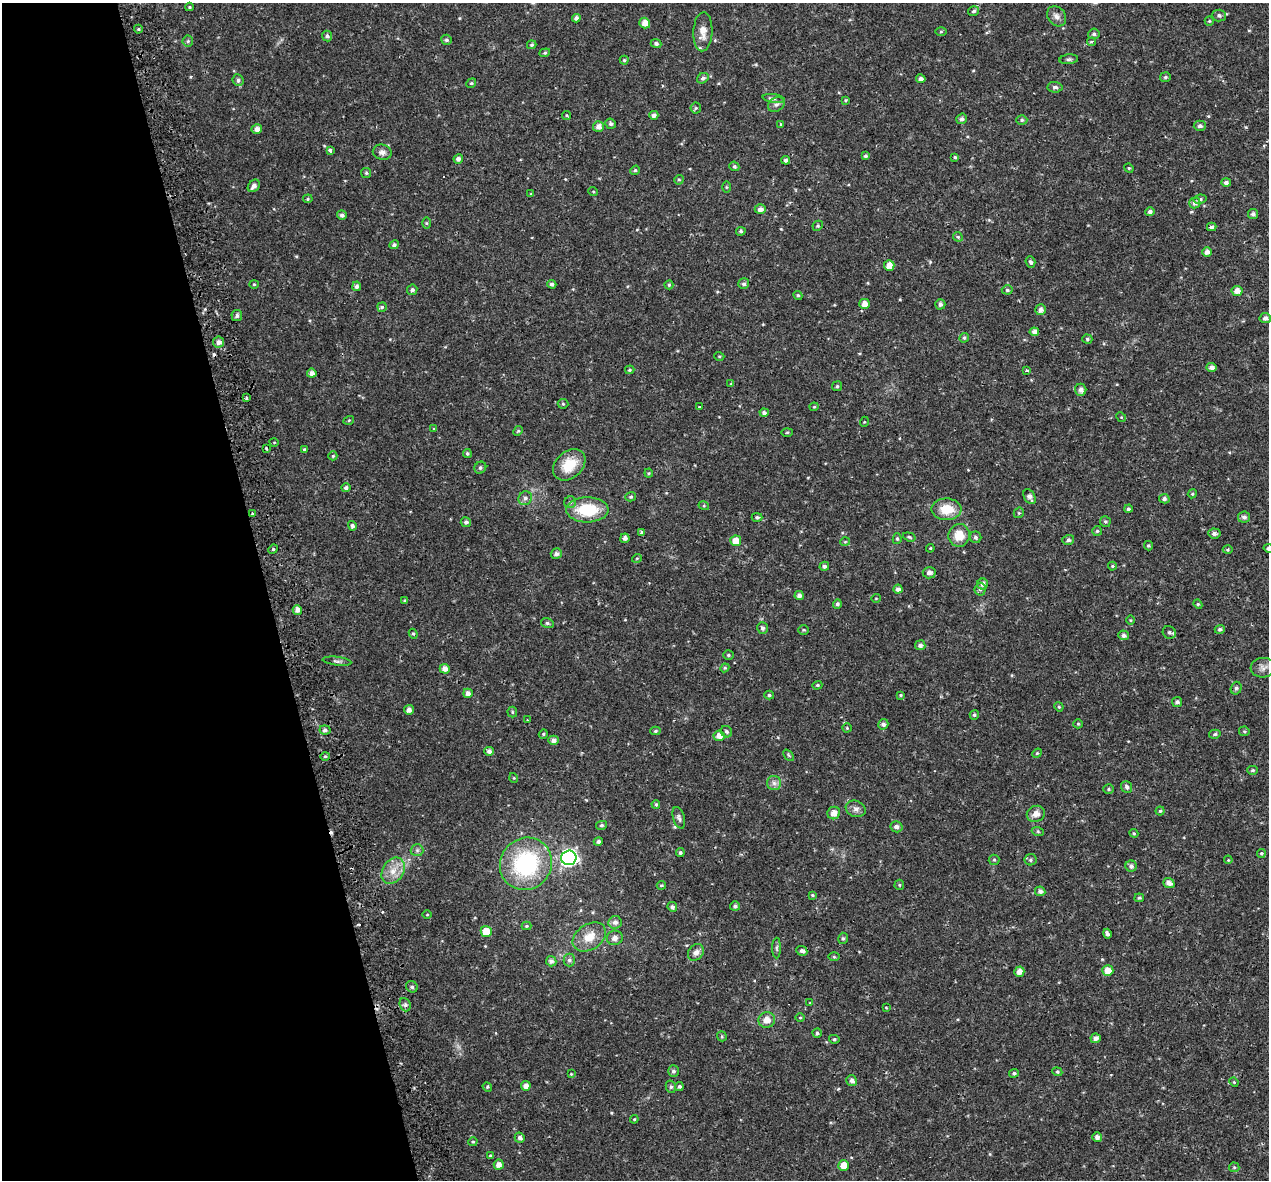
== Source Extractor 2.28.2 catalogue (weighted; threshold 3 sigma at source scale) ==
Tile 5 of 4 x 4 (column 1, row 2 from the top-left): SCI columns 53-1319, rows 2520-3697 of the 5174 x 4987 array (HDU 1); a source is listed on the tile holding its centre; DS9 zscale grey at full resolution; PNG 1271 x 1182 px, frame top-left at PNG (2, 3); each listed source drawn as its Kron ellipse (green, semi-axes under 4 px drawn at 4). Shown black and unused: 21% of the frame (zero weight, under 2 of 3 exposures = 5% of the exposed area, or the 3 px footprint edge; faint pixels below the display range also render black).
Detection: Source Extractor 2.28.2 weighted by HDU 2 'WHT'; one run over the whole footprint, this tile lists its part. Background 0.0266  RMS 0.0031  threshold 0.0138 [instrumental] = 3 sigma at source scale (4.5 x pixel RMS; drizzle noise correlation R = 1.50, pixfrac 1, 0.0396/0.0396 arcsec/px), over >= 5 px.
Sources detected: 286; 3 cosmic-ray / hot-pixel residue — neither listed nor drawn; the other 283 listed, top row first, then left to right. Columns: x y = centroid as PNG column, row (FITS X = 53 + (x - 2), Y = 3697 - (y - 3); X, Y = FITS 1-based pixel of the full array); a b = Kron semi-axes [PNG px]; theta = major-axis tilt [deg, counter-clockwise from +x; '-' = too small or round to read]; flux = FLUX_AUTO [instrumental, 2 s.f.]
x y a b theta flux
189 7 4 4 - 0.38
974 11 6 5 - 0.68
1219 15 7 6 - 0.73
1057 16 11 8 -51 1.3
576 18 4 4 - 0.86
1209 21 5 4 - 0.33
645 23 5 5 - 2.5
138 29 4 4 - 0.37
703 32 19 9 87 3.4
941 32 5 3 - 0.33
1094 34 6 5 - 0.67
327 36 5 5 - 0.78
447 40 5 5 - 0.6
188 41 6 5 - 0.51
1092 42 4 3 - 0.47
656 44 5 4 - 0.73
532 45 5 4 - 0.5
545 53 5 4 - 0.44
1069 59 9 5 7 0.74
624 60 4 4 - 0.37
1165 77 5 5 - 0.5
703 78 6 5 - 0.79
921 79 5 4 - 1
238 80 6 5 - 0.8
471 83 5 4 - 0.42
1055 87 7 5 -3 0.73
774 98 11 4 -9 0.79
846 100 4 4 - 0.29
776 105 9 7 33 1.1
696 108 5 5 - 0.46
567 115 5 3 - 0.3
654 115 4 4 - 1
962 119 5 5 - 0.97
1022 120 5 4 - 0.42
611 124 5 5 - 0.64
781 124 4 3 - 0.3
598 126 5 5 - 1.6
1200 126 6 5 - 0.82
257 129 5 5 - 1.5
330 150 4 3 - 1.7
382 152 9 7 -12 1.3
865 156 4 3 - 0.48
955 157 4 3 - 0.47
458 159 5 4 - 1.1
786 160 4 4 - 0.86
734 166 5 4 - 0.51
1129 168 5 4 - 0.39
635 170 5 4 - 0.41
366 173 5 5 - 0.47
679 180 5 4 - 0.4
1226 183 5 4 - 0.9
254 186 7 5 47 1.3
726 187 5 4 - 0.29
593 191 5 3 - 0.27
531 194 4 4 - 0.28
308 199 5 4 - 0.34
1200 199 6 4 9 0.6
1195 203 5 5 - 1.1
760 209 5 5 - 1.3
1150 212 5 4 - 0.82
1253 214 5 5 - 0.82
342 215 5 4 - 0.86
426 223 6 4 -89 0.33
818 226 5 4 - 0.43
1212 227 5 4 - 0.78
741 231 5 4 - 0.52
958 237 5 4 - 0.39
394 245 5 4 - 0.64
1207 252 5 5 - 1.4
1030 262 6 4 -69 0.67
889 266 5 5 - 2.6
254 284 4 4 - 0.33
552 284 4 4 - 0.78
744 284 5 5 - 0.71
669 285 4 4 - 0.39
357 286 5 4 - 0.94
412 290 5 5 - 0.73
1007 290 5 4 - 0.57
1237 291 5 5 - 1.9
798 295 5 4 - 0.44
865 304 5 5 - 2.3
940 304 5 5 - 0.91
382 307 5 5 - 0.54
1041 310 5 5 - 1.2
237 315 5 5 - 0.82
1265 318 5 5 - 1
1034 332 5 4 - 1.3
964 338 5 4 - 0.53
1087 339 5 4 - 0.46
218 342 5 5 - 1.2
719 356 5 3 - 0.27
1212 367 5 4 - 1.1
630 370 5 3 - 0.33
1027 371 3 2 - 0.8
312 373 4 4 - 1.5
731 384 3 3 - 0.24
837 386 5 5 - 0.42
1081 390 6 5 - 1.5
246 398 3 2 - 0.76
563 404 5 5 - 0.37
699 407 3 3 - 0.91
814 407 4 4 - 0.3
764 413 4 4 - 0.79
1121 417 5 4 - 0.3
349 420 5 3 - 0.27
864 422 5 3 - 0.25
434 429 4 3 - 0.31
518 431 5 4 - 0.38
787 432 6 3 2 0.35
274 442 4 3 - 0.23
266 448 3 2 - 0.32
304 449 4 4 - 0.38
467 453 4 4 - 0.49
333 456 4 4 - 0.38
569 465 18 13 42 7.1
480 468 6 5 - 0.64
649 473 4 4 - 0.32
346 488 5 4 - 0.78
1192 494 4 3 - 0.3
631 497 5 4 - 0.48
1029 497 8 5 -57 1.3
525 498 7 6 - 1
1164 499 5 4 - 0.82
570 502 6 6 - 0.61
704 506 5 3 - 0.33
946 509 15 11 -1 5.7
1128 509 4 4 - 0.58
587 510 21 12 0 12
1019 513 5 5 - 0.42
252 514 3 3 - 0.68
757 517 5 4 - 0.59
1244 517 6 5 - 0.88
1105 521 5 5 - 0.47
466 522 5 5 - 0.85
352 526 5 4 - 0.86
1097 531 5 5 - 0.39
641 532 4 3 - 1.1
1214 533 6 5 - 0.86
959 535 11 10 - 4.6
909 537 6 4 -17 0.41
975 537 6 5 - 0.72
625 538 5 4 - 1.1
897 539 5 4 - 0.46
1068 540 6 5 - 0.72
736 541 5 5 - 3.2
845 542 5 4 - 0.32
1148 546 5 4 - 0.41
930 548 4 4 - 0.3
1268 548 5 4 - 0.59
273 549 5 4 - 0.46
1228 550 5 3 - 0.34
556 554 6 5 - 0.96
637 558 5 3 - 0.26
824 566 5 4 - 0.8
1112 566 4 4 - 0.35
929 573 6 5 - 1.1
983 584 5 5 - 1.1
898 589 4 4 - 0.98
980 589 6 5 - 0.67
799 596 4 4 - 1.3
876 598 4 3 - 0.2
405 601 4 3 - 0.43
837 604 5 4 - 0.71
1198 604 5 4 - 0.37
297 610 5 5 - 1.6
1130 620 5 3 - 0.29
547 623 6 5 - 0.61
762 628 6 5 - 0.72
1220 629 5 4 - 0.58
804 630 5 4 - 0.45
1169 632 7 6 - 0.76
413 634 5 4 - 0.41
1124 635 5 5 - 1
920 645 5 5 - 0.98
728 655 5 4 - 0.44
337 661 14 4 -7 0.82
725 668 4 4 - 0.35
1263 668 12 10 4 1.7
445 669 5 5 - 1.9
817 685 5 4 - 0.36
1236 688 6 5 - 0.68
468 693 5 4 - 1.1
769 695 5 4 - 0.52
901 695 4 3 - 0.36
1177 702 5 5 - 0.74
1059 707 5 3 - 0.31
409 710 5 5 - 1.4
512 712 5 5 - 0.4
974 715 5 4 - 0.52
527 720 3 3 - 0.24
883 724 5 5 - 0.88
1078 724 5 4 - 0.36
847 728 4 4 - 0.33
325 730 5 4 - 0.83
655 731 5 4 - 0.49
1244 731 5 4 - 0.38
726 732 6 5 - 0.69
543 734 5 4 - 0.44
1215 734 6 4 15 0.55
719 736 5 5 - 2
553 740 5 4 - 1.2
489 751 4 4 - 1.1
1037 753 5 4 - 0.37
789 755 7 4 -47 0.42
325 756 5 4 - 0.39
1253 770 5 4 - 0.46
514 778 5 3 - 0.24
774 783 7 7 - 1.2
1127 787 6 5 - 0.7
1109 789 5 4 - 0.38
656 804 4 3 - 0.39
856 809 10 8 -21 1.3
1160 811 4 4 - 0.4
834 813 6 6 - 2
1036 814 9 8 - 2.2
679 818 11 5 -74 0.87
602 825 5 4 - 0.53
896 827 6 5 - 1.1
1038 832 6 4 -20 0.36
1134 833 4 4 - 0.33
598 842 4 4 - 0.76
417 850 6 6 - 0.68
680 853 4 4 - 0.57
1261 853 4 4 - 0.39
569 858 8 7 - 74
994 860 5 5 - 0.48
1031 860 6 5 - 0.57
1228 860 4 3 - 0.24
526 864 27 25 48 32
1131 866 5 5 - 1
393 871 14 10 57 3.7
1169 883 6 5 - 1.6
661 885 5 3 - 0.4
899 885 5 4 - 0.38
1040 891 5 5 - 1.1
812 895 4 3 - 0.34
1139 898 5 4 - 0.36
735 906 5 4 - 0.76
672 907 5 4 - 0.77
427 915 4 3 - 0.24
615 922 7 6 - 1.2
526 926 5 4 - 0.34
486 931 5 5 - 4.6
1107 934 5 4 - 0.78
589 937 18 12 34 4.7
615 938 8 7 - 1.4
843 938 6 4 75 0.49
777 948 10 4 -90 0.63
802 951 5 5 - 0.93
696 952 9 7 51 1.5
834 957 5 3 - 0.31
569 960 6 6 - 0.81
551 961 5 5 - 1.1
1108 971 6 5 - 2.8
1019 972 5 5 - 1.9
412 987 6 5 - 0.74
810 1003 4 3 - 0.22
405 1005 7 5 -69 0.68
886 1007 3 2 - 0.24
800 1018 5 3 - 0.28
767 1020 8 8 - 2.7
817 1033 4 4 - 0.52
722 1036 5 4 - 0.36
1096 1038 5 4 - 1.3
834 1039 5 4 - 0.47
673 1071 6 5 - 0.72
1057 1072 5 4 - 0.41
1014 1073 5 4 - 0.54
571 1074 4 3 - 0.24
852 1081 5 5 - 1.2
1234 1082 5 4 - 0.3
526 1086 5 4 - 1.6
679 1086 4 4 - 0.59
487 1087 5 4 - 0.39
671 1087 6 5 - 0.55
634 1119 4 3 - 0.29
1097 1137 5 5 - 1.2
520 1138 5 5 - 1
473 1142 5 4 - 0.38
490 1156 4 3 - 0.41
499 1165 5 5 - 1.7
844 1166 5 5 - 3.4
1234 1167 5 5 - 0.39
Isophote crosses this tile's border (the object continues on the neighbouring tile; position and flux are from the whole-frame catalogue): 1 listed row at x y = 1268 548